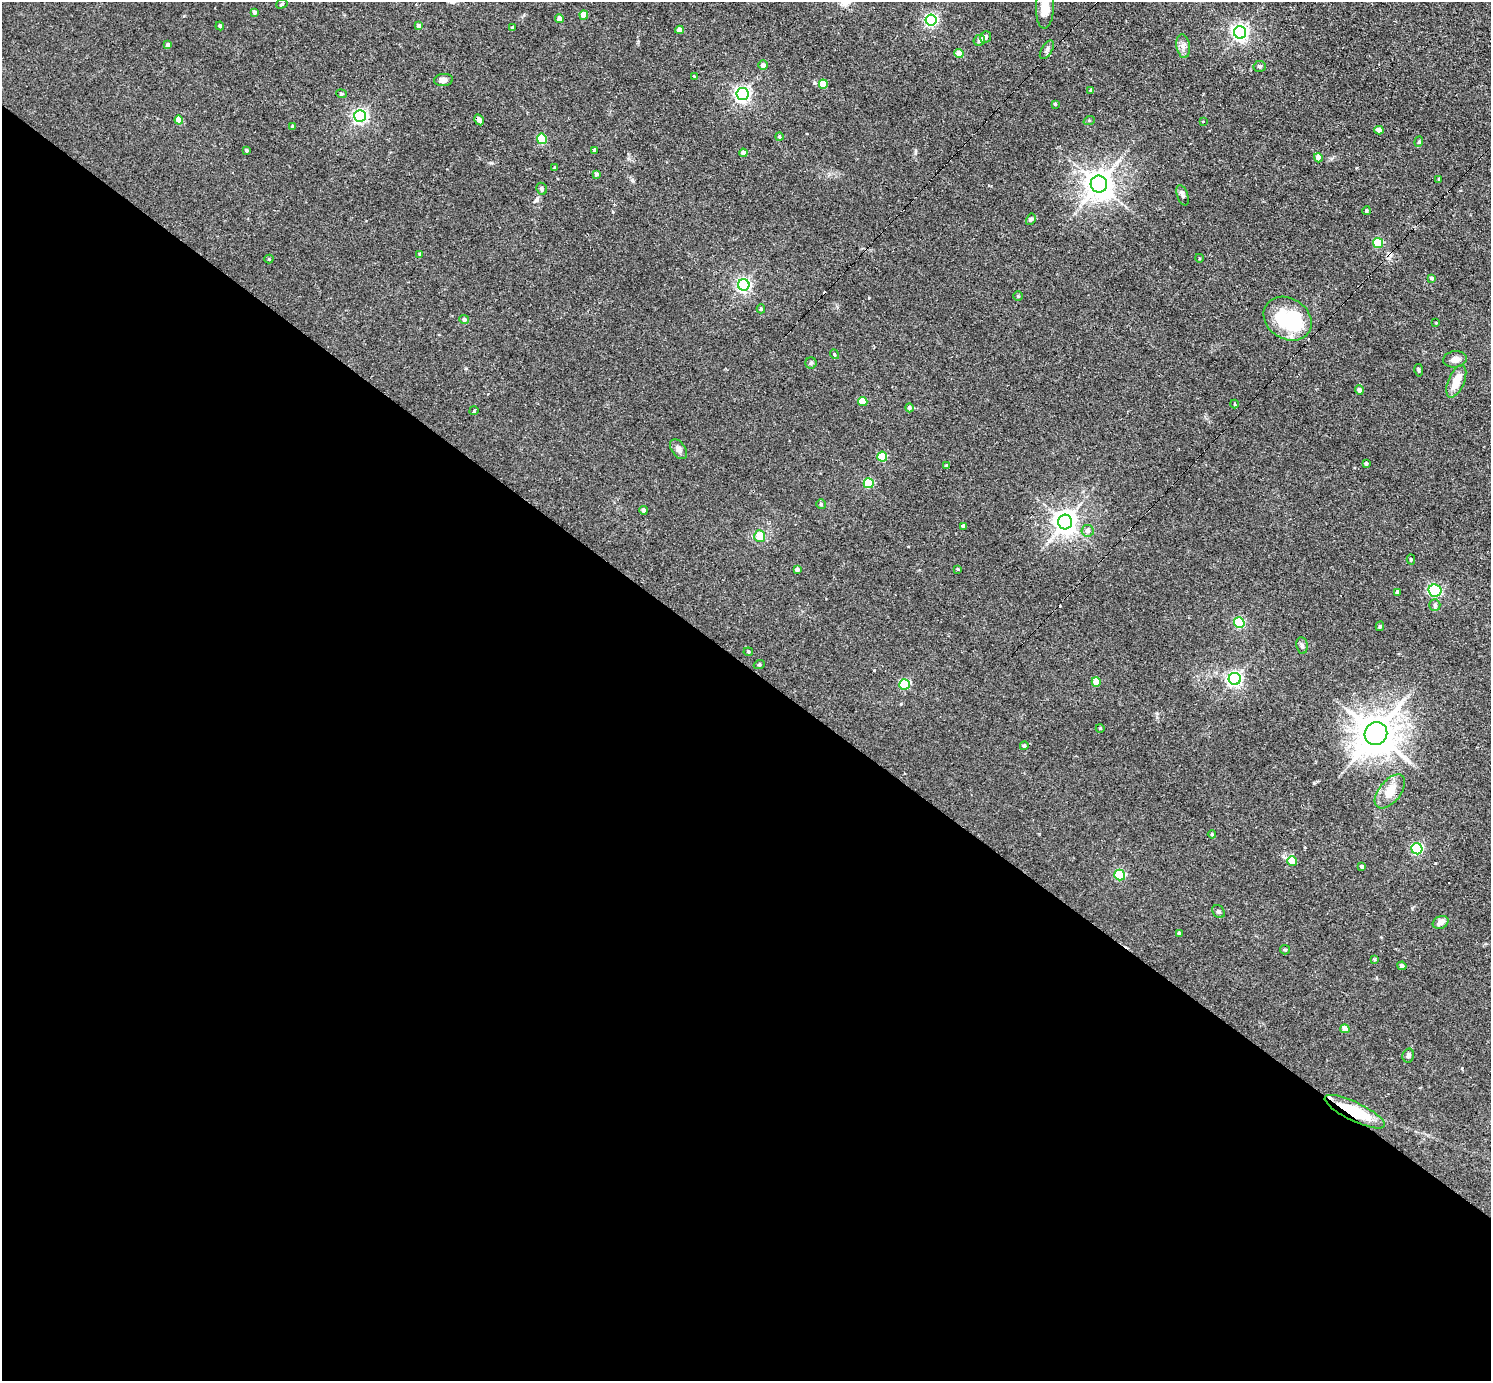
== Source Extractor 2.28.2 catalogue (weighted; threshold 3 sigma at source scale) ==
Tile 14 of 4 x 4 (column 2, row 4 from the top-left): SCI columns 1490-2978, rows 294-1672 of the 5956 x 5960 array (HDU 1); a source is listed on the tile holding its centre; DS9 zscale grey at full resolution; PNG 1493 x 1383 px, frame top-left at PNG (2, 2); each listed source drawn as its Kron ellipse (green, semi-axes under 4 px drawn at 4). Shown black and unused: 52% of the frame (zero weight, under 2 of 3 exposures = <1% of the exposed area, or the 3 px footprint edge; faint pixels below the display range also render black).
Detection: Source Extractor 2.28.2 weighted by HDU 2 'WHT'; one run over the whole footprint, this tile lists its part. Background 0.0314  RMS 0.0043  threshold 0.0196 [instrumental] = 3 sigma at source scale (4.5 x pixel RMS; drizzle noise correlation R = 1.50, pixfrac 1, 0.05/0.05 arcsec/px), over >= 5 px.
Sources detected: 120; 2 inside a brighter object's white glare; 6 cosmic-ray / hot-pixel residue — neither listed nor drawn; the other 112 listed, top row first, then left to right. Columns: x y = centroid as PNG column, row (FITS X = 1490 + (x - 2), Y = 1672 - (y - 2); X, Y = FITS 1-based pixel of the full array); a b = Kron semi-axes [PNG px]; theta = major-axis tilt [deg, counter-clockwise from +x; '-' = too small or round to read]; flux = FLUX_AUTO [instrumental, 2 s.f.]
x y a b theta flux
282 4 6 4 17 0.6
1045 8 21 9 88 6.9
254 12 4 4 - 1.2
584 15 4 4 - 6.5
559 19 4 4 - 1.9
931 20 5 5 - 71
220 26 4 4 - 0.93
418 26 4 4 - 1
513 28 4 3 - 0.63
679 30 4 4 - 2.8
1240 32 6 6 - 150
985 37 6 5 - 1.2
979 40 6 5 - 0.87
168 45 4 4 - 1.6
1183 46 12 6 -80 2
1047 50 10 5 58 1.1
959 54 4 4 - 5.1
763 65 5 4 - 1.6
1260 66 6 5 - 0.78
694 76 3 3 - 0.58
443 80 9 6 5 2
823 84 4 4 - 8.6
1091 90 3 3 - 0.55
341 94 5 4 - 0.49
742 94 6 6 - 130
1055 104 3 3 - 0.49
360 116 6 5 - 97
179 120 4 4 - 5.1
479 120 6 4 -60 1.7
1089 121 6 3 20 0.4
1203 121 3 3 - 1
292 126 4 3 - 0.52
1379 130 4 4 - 2.9
779 137 4 4 - 0.58
542 139 5 5 - 21
1419 142 5 4 - 0.52
246 150 3 3 - 0.53
594 150 3 3 - 1.4
743 153 4 4 - 2
1318 158 4 4 - 3
555 168 4 3 - 0.48
597 174 4 4 - 0.95
1439 179 3 3 - 0.49
1099 184 8 8 - 540
542 189 6 5 - 0.81
1183 195 10 5 -71 1.4
1366 211 4 4 - 0.7
1031 219 6 4 61 0.63
1378 243 5 5 - 19
420 254 4 3 - 0.44
1199 258 4 3 - 0.36
269 259 4 4 - 0.4
1432 278 4 3 - 0.7
744 285 6 5 - 95
1018 296 4 4 - 0.42
761 309 4 4 - 0.64
464 319 5 4 - 1.2
1288 319 25 20 -32 28
1436 323 4 3 - 0.31
834 354 5 3 - 0.49
1455 359 12 8 8 2.4
811 363 6 5 - 0.74
1419 370 6 4 -80 0.58
1456 381 17 8 67 6.6
1359 390 4 4 - 1.7
863 401 4 4 - 9.4
1235 404 4 3 - 0.32
909 408 4 4 - 0.97
474 410 5 3 - 2.9
678 449 11 7 -56 1.8
882 457 5 5 - 20
1366 463 3 3 - 0.82
946 466 3 3 - 0.76
869 483 5 5 - 19
821 504 5 5 - 0.73
644 510 4 4 - 1.5
1065 522 7 7 - 350
963 526 3 3 - 0.78
1088 531 6 6 - 1.8
760 536 6 5 - 7
1411 560 5 4 - 0.63
797 569 4 4 - 1.3
958 569 4 4 - 0.36
1435 590 6 6 - 33
1397 592 4 4 - 0.98
1435 605 6 5 - 0.92
1239 623 5 5 - 34
1380 626 5 4 - 0.61
1302 645 8 5 -81 1
748 652 5 4 - 0.47
759 665 5 3 - 0.41
1235 679 6 6 - 120
1096 682 5 4 - 7.6
905 684 5 5 - 28
1100 728 4 3 - 0.31
1376 733 12 11 - 1200
1024 746 4 4 - 0.92
1390 791 20 11 51 7.4
1212 834 4 4 - 0.51
1417 849 5 5 - 48
1292 861 5 5 - 6.2
1362 866 4 3 - 0.86
1120 875 5 5 - 32
1218 911 7 5 -42 0.91
1441 922 8 6 25 2.9
1179 933 4 4 - 0.54
1285 950 5 4 - 0.49
1374 960 3 3 - 0.95
1402 966 4 4 - 1.1
1345 1029 4 4 - 4
1408 1055 7 6 - 1.2
1355 1112 33 9 -26 20
Overlapping masked pixels (flux is a lower limit): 1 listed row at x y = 1355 1112
Isophote crosses this tile's border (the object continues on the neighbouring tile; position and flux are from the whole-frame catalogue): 1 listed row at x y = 1045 8